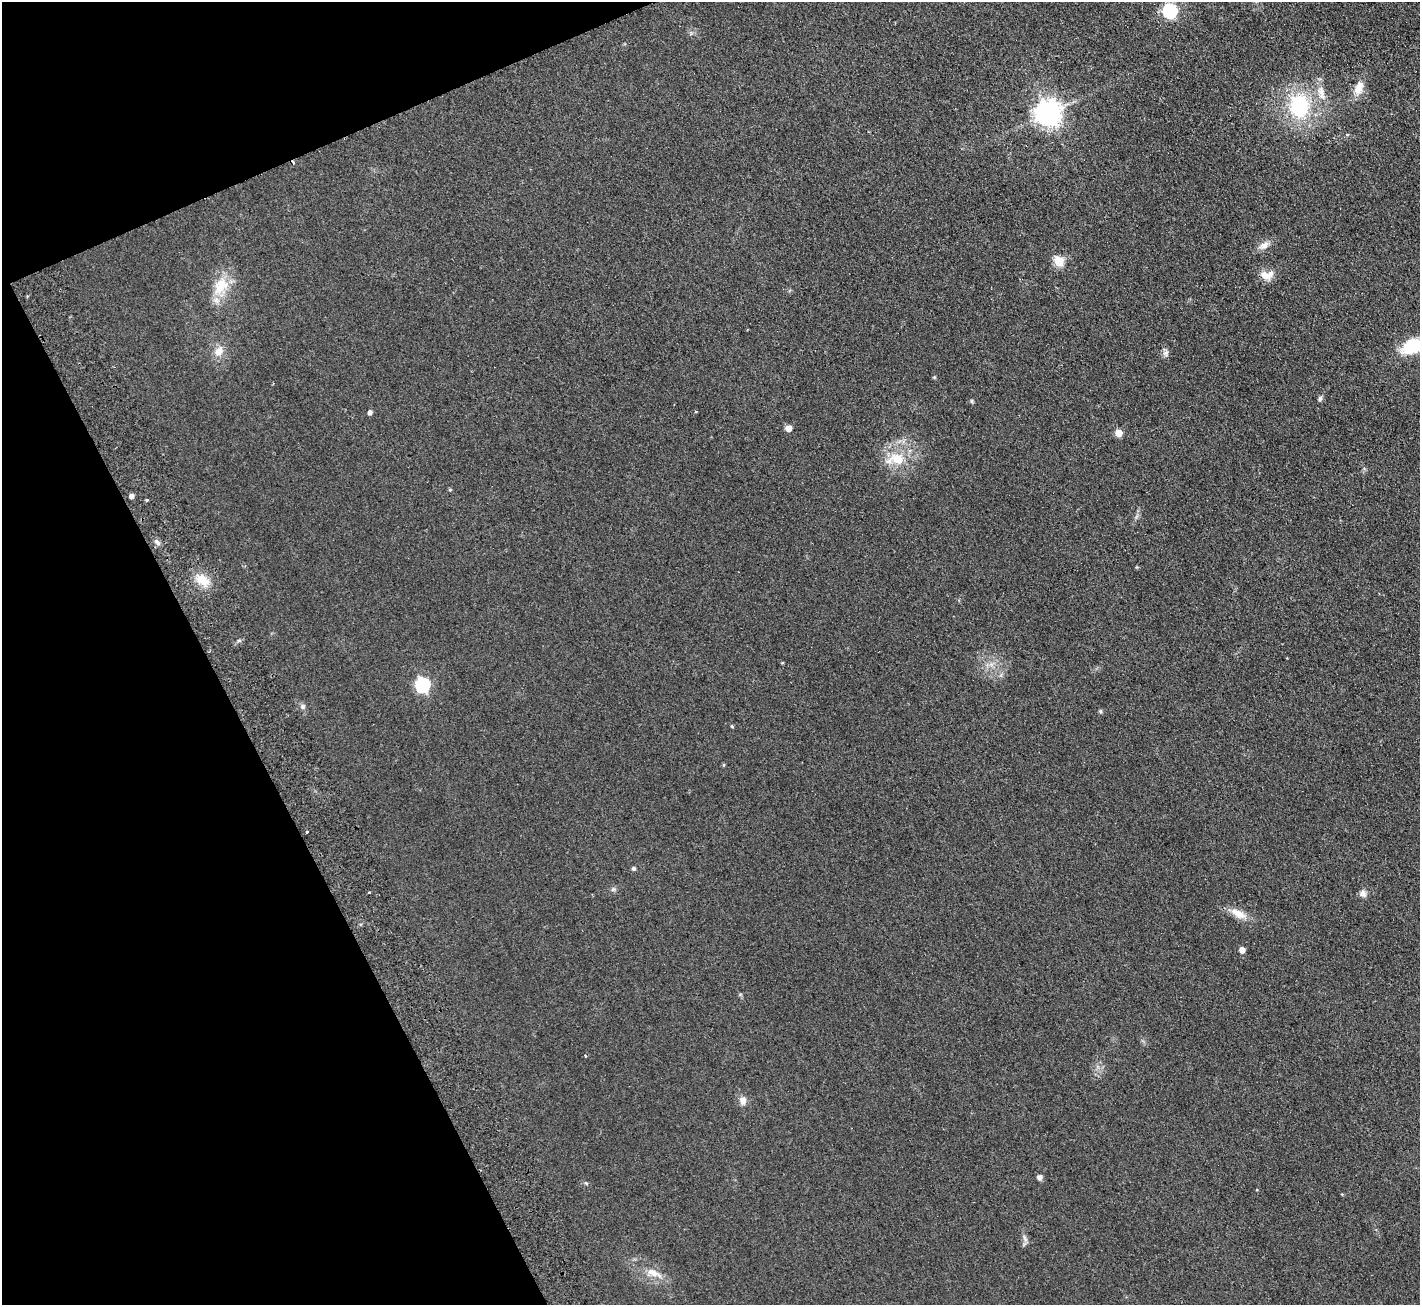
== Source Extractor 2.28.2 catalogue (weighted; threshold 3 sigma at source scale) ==
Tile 5 of 4 x 4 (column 1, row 2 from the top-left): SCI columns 54-1471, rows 2792-4094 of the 5776 x 5715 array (HDU 1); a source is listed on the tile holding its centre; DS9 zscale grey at full resolution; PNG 1422 x 1307 px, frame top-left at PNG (2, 2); no overlay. Shown black and unused: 20% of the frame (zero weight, under 2 of 3 exposures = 3% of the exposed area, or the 3 px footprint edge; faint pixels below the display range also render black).
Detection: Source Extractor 2.28.2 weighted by HDU 2 'WHT'; one run over the whole footprint, this tile lists its part. Background 0.0927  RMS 0.0099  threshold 0.0446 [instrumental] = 3 sigma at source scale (4.5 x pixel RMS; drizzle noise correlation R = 1.50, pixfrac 1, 0.05/0.05 arcsec/px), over >= 5 px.
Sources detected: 47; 1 inside a brighter listed object's ellipse — not listed separately; the other 46 listed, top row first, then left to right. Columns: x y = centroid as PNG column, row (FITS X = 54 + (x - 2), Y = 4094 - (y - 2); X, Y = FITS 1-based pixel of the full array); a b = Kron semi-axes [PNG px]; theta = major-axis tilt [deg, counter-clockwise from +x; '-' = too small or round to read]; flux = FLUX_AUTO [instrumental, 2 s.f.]
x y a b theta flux
1170 11 6 6 - 170
1359 88 21 11 70 12
1321 93 25 10 -76 13
1299 106 26 21 -84 76
1048 113 8 8 - 980
1347 135 5 3 - 1.1
293 162 3 2 - 5.1
1264 245 14 8 33 6.8
1058 261 5 5 - 50
1264 275 17 9 -42 8.1
221 286 26 19 61 27
1412 346 18 11 21 52
219 351 15 11 52 9.2
1166 353 10 8 78 3.3
934 377 5 4 - 0.97
1320 399 7 5 72 2.2
972 401 6 4 -90 1.2
370 412 5 4 - 3.5
696 412 3 3 - 1.4
788 428 5 5 - 9.6
1119 433 5 5 - 19
896 459 27 15 4 27
450 490 5 3 - 0.93
131 496 4 4 - 3.8
147 500 3 3 - 2
157 542 9 6 -40 3.1
202 580 17 12 -37 16
782 663 5 3 - 0.66
422 685 7 6 - 180
303 707 7 7 - 2.6
1100 711 5 4 - 1.4
732 726 4 3 - 1.2
723 765 5 3 - 1
307 832 3 3 - 3.6
633 868 4 4 - 2.1
613 889 6 5 - 1.8
369 893 3 2 - 1.5
1363 894 10 8 -55 4
1238 914 24 10 -29 12
1242 950 5 4 - 9.6
585 1056 4 2 - 0.74
743 1101 10 9 - 5.6
1039 1177 5 5 - 4.9
586 1183 6 4 -44 1.3
1025 1238 12 5 -62 3.1
653 1273 23 9 -22 11
Overlapping masked pixels (flux is a lower limit): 1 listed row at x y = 293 162
Isophote crosses this tile's border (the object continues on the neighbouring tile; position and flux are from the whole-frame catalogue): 1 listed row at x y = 1412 346